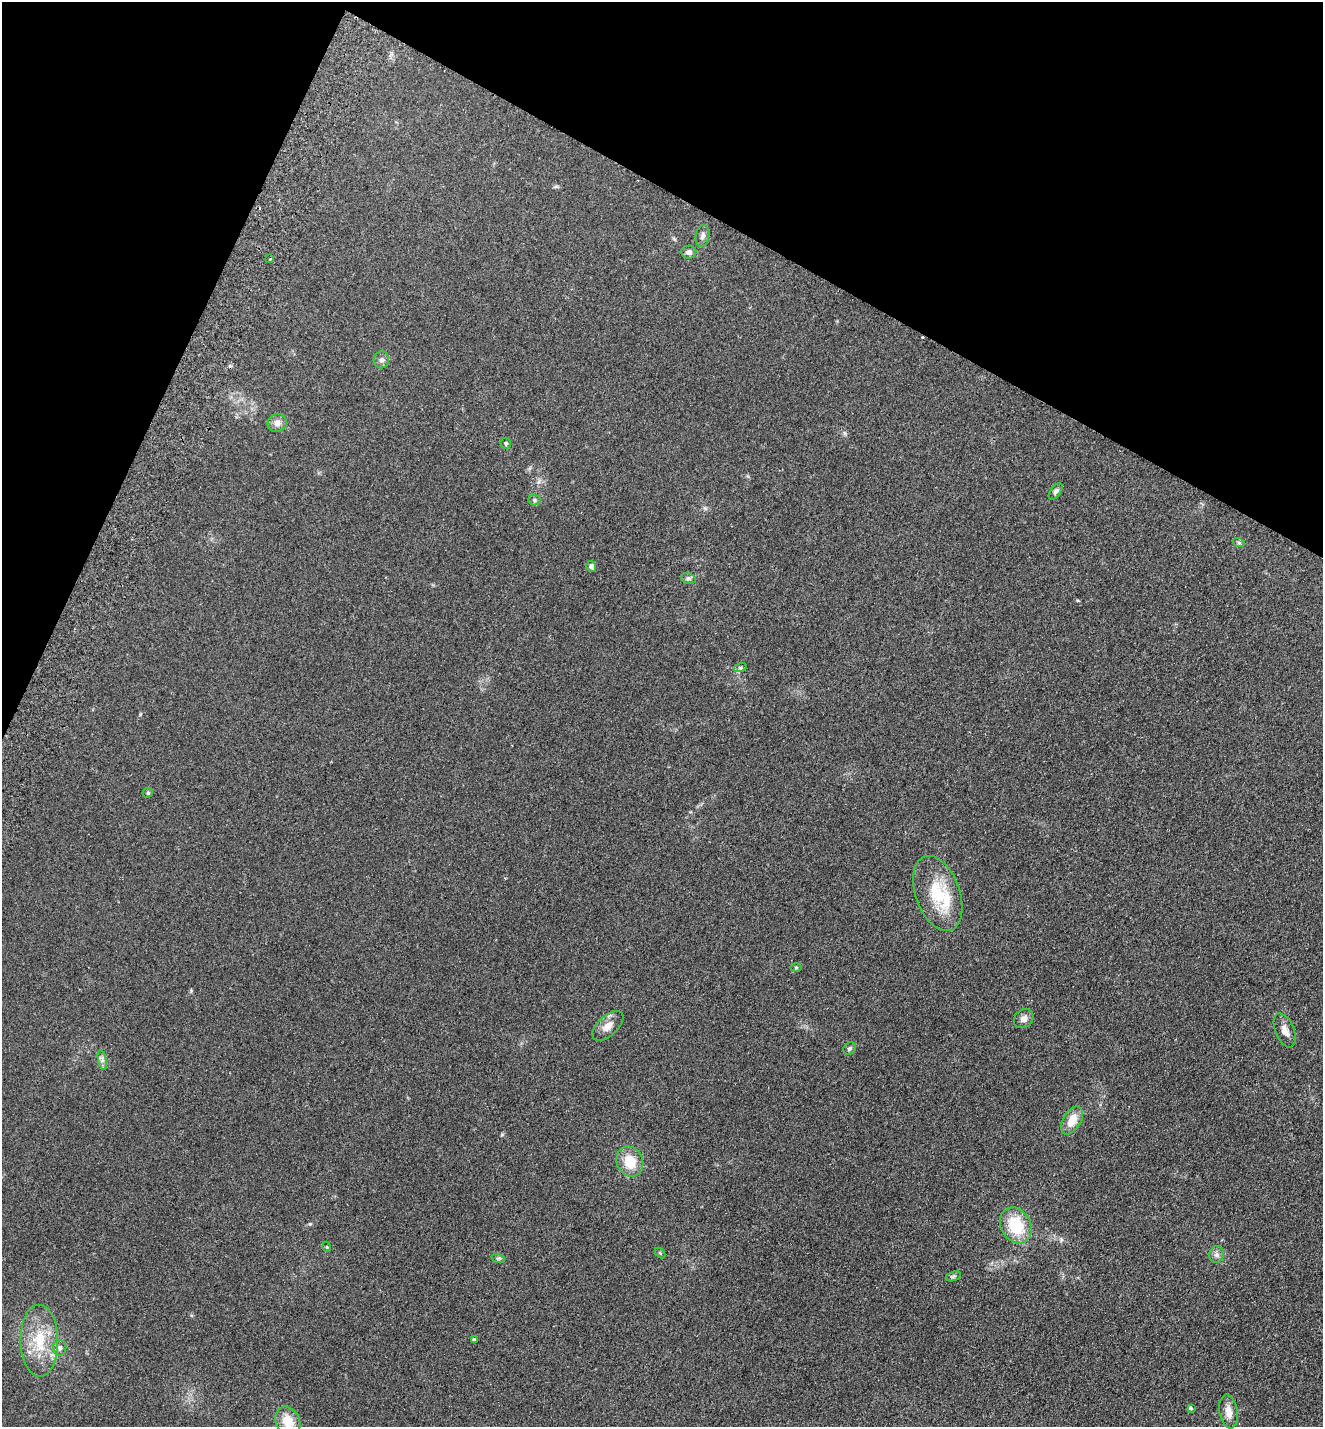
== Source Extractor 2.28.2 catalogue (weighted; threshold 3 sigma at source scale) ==
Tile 2 of 4 x 4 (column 2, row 1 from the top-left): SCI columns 1655-2975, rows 4307-5731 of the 5816 x 5760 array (HDU 1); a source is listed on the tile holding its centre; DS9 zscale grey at full resolution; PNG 1325 x 1429 px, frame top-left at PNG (2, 2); each listed source drawn as its Kron ellipse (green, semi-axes under 4 px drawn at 4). Shown black and unused: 21% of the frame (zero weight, under 2 of 3 exposures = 3% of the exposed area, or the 3 px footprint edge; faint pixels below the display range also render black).
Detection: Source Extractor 2.28.2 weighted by HDU 2 'WHT'; one run over the whole footprint, this tile lists its part. Background 0.312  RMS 0.014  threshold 0.0645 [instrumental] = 3 sigma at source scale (4.5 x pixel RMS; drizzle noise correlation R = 1.50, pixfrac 1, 0.05/0.05 arcsec/px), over >= 5 px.
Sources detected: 38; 2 cosmic-ray / hot-pixel residue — neither listed nor drawn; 2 inside a brighter listed object's ellipse — not listed separately; the other 34 listed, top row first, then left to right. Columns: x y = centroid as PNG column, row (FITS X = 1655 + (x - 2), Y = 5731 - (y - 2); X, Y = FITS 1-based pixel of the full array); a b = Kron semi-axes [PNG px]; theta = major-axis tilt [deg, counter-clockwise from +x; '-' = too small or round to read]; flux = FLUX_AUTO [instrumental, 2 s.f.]
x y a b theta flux
702 236 11 6 79 5.1
689 252 7 6 - 5.7
270 259 3 3 - 1.1
381 360 8 7 - 4.8
277 423 9 9 - 7.5
506 443 6 5 - 2.2
1056 491 9 5 56 3.8
534 500 6 5 - 2.6
1239 543 6 4 -19 2
591 566 5 5 - 5.7
688 578 7 5 -17 2.8
740 668 6 4 17 2.1
148 793 5 5 - 2.1
938 893 39 22 -70 61
796 968 5 3 - 1.3
1024 1019 10 8 40 7.4
608 1026 19 10 43 13
1285 1030 18 9 -67 10
850 1048 7 5 45 2.9
102 1060 10 4 -77 4.2
1072 1120 15 9 59 21
630 1161 15 13 -67 30
1016 1225 19 15 -60 55
327 1247 5 3 - 1.2
660 1253 6 4 -45 1.6
1217 1255 8 7 - 5.4
498 1258 7 4 -17 2
953 1276 8 4 19 2.3
474 1340 4 3 - 3.4
39 1341 36 19 -89 54
60 1348 7 6 - 4.4
1191 1408 3 3 - 2.8
1228 1412 17 9 -80 13
288 1421 15 12 -65 25
Isophote crosses this tile's border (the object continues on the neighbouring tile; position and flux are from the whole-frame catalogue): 1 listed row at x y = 288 1421